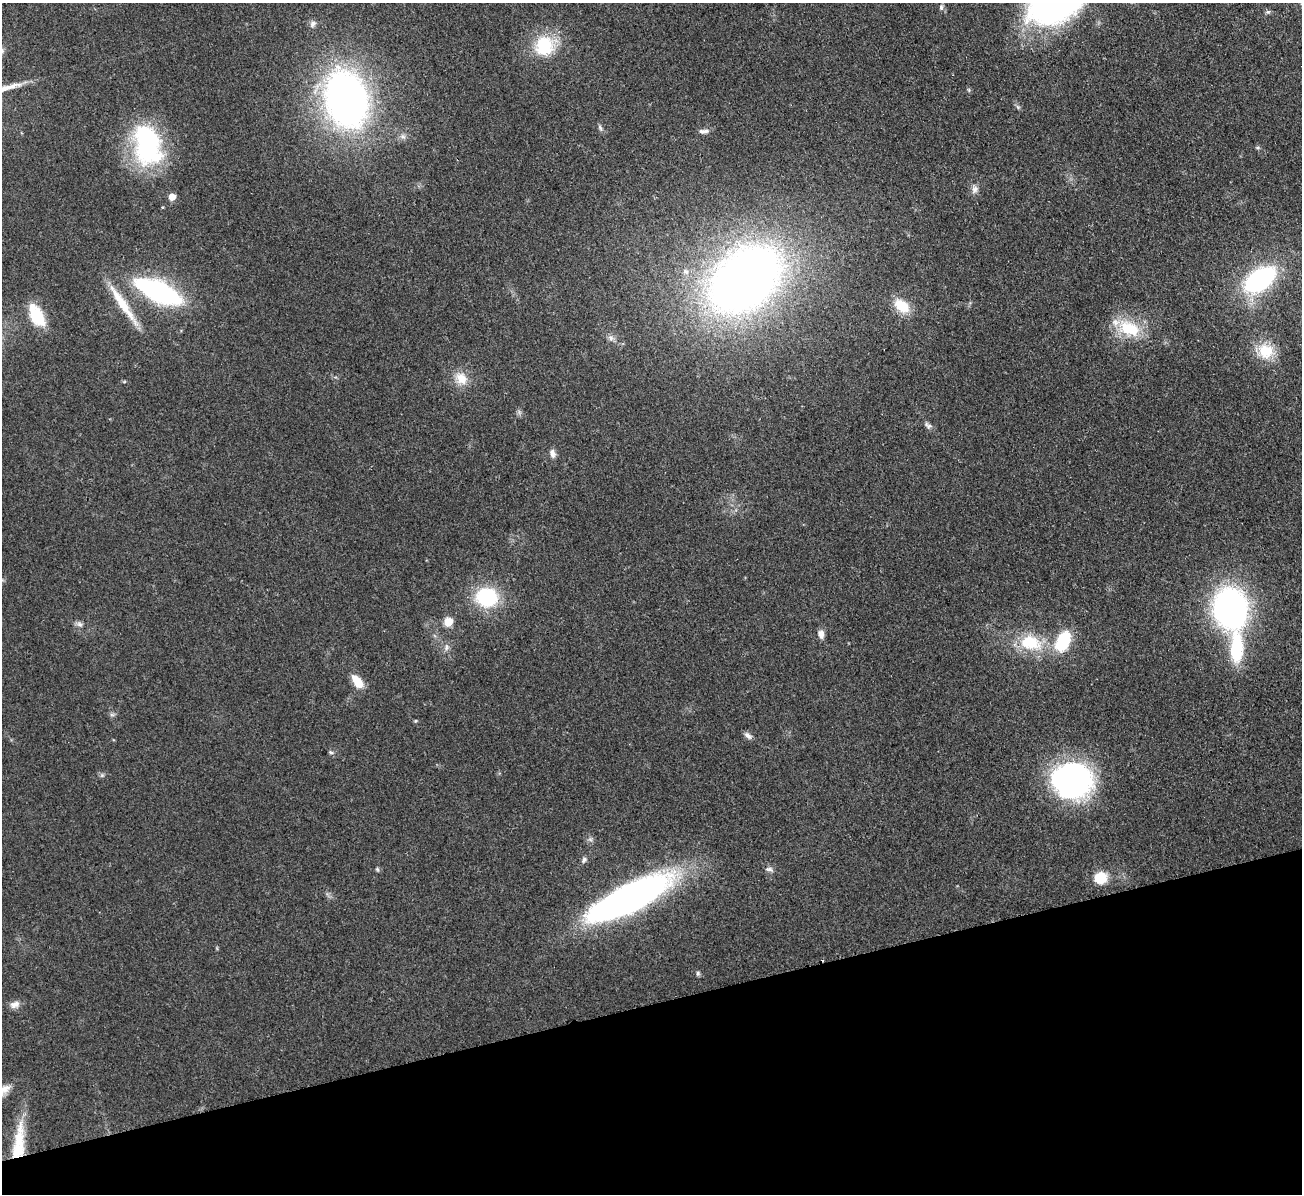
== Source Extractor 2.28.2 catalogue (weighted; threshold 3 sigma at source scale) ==
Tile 14 of 4 x 4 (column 2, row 4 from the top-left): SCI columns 1356-2655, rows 167-1358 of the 5311 x 5219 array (HDU 1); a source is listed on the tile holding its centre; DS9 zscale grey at full resolution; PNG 1304 x 1196 px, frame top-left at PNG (2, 3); no overlay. Shown black and unused: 16% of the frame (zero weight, under 2 of 3 exposures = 3% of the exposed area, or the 3 px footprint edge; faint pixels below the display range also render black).
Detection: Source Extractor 2.28.2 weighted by HDU 2 'WHT'; one run over the whole footprint, this tile lists its part. Background 0.107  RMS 0.008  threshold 0.036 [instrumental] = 3 sigma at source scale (4.5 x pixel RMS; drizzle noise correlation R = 1.50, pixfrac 1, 0.05/0.05 arcsec/px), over >= 5 px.
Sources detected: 49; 1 inside a brighter listed object's ellipse — not listed separately; the other 48 listed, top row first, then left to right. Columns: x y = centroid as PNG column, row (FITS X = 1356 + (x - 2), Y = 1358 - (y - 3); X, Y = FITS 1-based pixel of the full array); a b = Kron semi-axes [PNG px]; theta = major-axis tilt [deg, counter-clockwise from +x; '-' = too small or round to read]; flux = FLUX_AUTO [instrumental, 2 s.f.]
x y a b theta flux
941 7 9 6 -90 2.2
1268 12 6 5 - 1.4
313 24 10 7 55 3
544 46 25 23 72 36
346 99 41 29 -75 460
1018 107 7 4 -70 1.3
600 128 10 5 -59 1.9
704 131 14 5 2 3.1
403 136 8 5 -29 2.2
147 145 50 31 -80 100
975 189 11 8 61 3.9
172 197 5 5 - 10
745 279 69 47 42 670
1260 279 24 14 36 150
158 291 32 13 -25 190
123 304 62 9 -56 24
902 306 19 12 -38 19
36 315 25 13 -63 31
1129 328 31 19 -23 35
611 338 9 7 -46 3.2
1266 351 21 18 -41 23
461 378 18 14 -52 12
928 425 11 6 -39 2.7
552 453 11 7 -75 3.6
487 597 24 21 -6 51
1230 608 31 25 -82 260
448 622 5 5 - 29
79 624 9 7 -31 2.7
821 634 11 7 -84 4.5
1063 642 25 15 63 35
1030 643 29 18 -12 36
446 648 9 5 83 2.4
1236 648 32 12 90 50
357 682 16 8 -55 13
112 715 7 4 -1 1.5
415 721 5 3 - 0.79
748 735 12 6 -41 2.9
331 752 6 5 - 1.4
102 775 6 5 - 1.4
1072 780 36 32 -7 200
584 860 8 6 47 2.2
377 869 6 4 -45 1.1
769 869 9 5 -10 2.4
1100 877 12 11 - 20
629 898 69 20 27 420
698 973 6 4 89 1.3
15 1004 13 9 19 4.9
19 1138 49 13 81 28